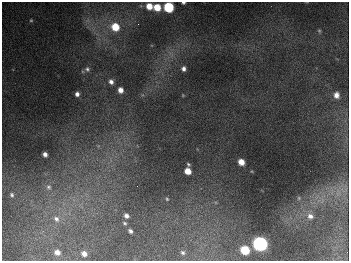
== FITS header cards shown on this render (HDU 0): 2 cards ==
NAXIS1  =                  347
NAXIS2  =                  259

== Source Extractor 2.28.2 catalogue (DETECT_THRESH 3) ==
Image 347 x 259 px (HDU 0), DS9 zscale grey, 1 PNG px = 1 image px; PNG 351 x 263 px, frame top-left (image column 1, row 259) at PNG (2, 2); no overlay
Background 675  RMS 50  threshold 149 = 3 sigma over >= 5 px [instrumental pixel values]
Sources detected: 34; all 34 listed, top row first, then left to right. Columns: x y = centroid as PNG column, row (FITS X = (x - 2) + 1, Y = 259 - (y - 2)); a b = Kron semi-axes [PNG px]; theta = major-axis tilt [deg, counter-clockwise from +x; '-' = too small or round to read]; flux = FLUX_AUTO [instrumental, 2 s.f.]
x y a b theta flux
183 3 3 2 - 5.1e+03
149 6 5 5 - 4.2e+04
157 7 6 5 - 6.3e+04
169 7 6 6 - 2.6e+05
31 20 5 4 - 4.1e+03
138 24 3 2 - 2.5e+03
115 27 7 6 - 7.8e+04
319 31 5 4 - 4.3e+03
87 69 7 6 - 7.8e+03
184 69 5 5 - 1.2e+04
111 82 6 5 - 1.3e+04
120 90 5 5 - 2.3e+04
77 94 4 4 - 1.2e+04
183 95 5 4 - 2.8e+03
336 95 7 6 - 2.0e+04
45 154 5 4 - 1.5e+04
241 162 6 5 - 3.7e+04
188 164 5 4 - 4.9e+03
188 171 6 5 - 3.9e+04
49 187 9 7 -72 1.5e+04
338 193 13 6 79 2.5e+04
12 195 6 5 - 6.7e+03
299 198 5 5 - 4.3e+03
167 199 4 4 - 4.0e+03
126 216 5 4 - 1.2e+04
310 216 9 7 -22 1.7e+04
56 219 9 7 -46 1.8e+04
125 223 5 4 - 4.4e+03
130 231 4 3 - 8.6e+03
260 244 7 6 - 1.1e+06
245 250 6 6 - 1.2e+05
57 252 5 4 - 1.8e+04
183 252 5 4 - 6.0e+03
84 254 5 4 - 1.8e+04
At the frame edge (FLAGS 8, measured only in part): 2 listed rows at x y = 183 3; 169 7